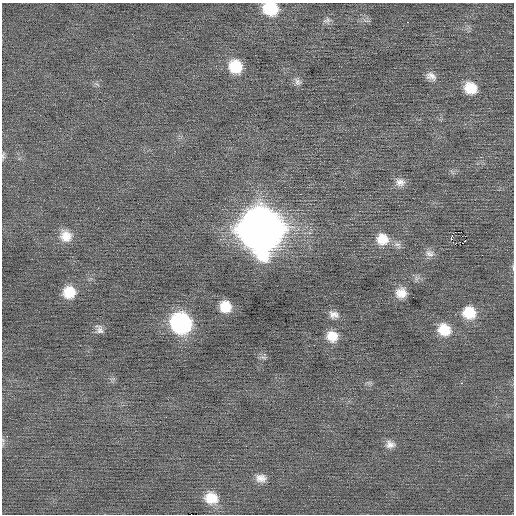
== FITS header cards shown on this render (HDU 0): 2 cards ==
NAXIS1  =                  512 / Axis length
NAXIS2  =                  512 / Axis length

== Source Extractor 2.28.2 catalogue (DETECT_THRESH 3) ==
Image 512 x 512 px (HDU 0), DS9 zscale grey, 1 PNG px = 1 image px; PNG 516 x 516 px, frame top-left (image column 1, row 512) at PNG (2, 3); no overlay
Background 0.00985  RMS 0.71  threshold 2.13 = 3 sigma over >= 5 px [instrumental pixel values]
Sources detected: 32; all 32 listed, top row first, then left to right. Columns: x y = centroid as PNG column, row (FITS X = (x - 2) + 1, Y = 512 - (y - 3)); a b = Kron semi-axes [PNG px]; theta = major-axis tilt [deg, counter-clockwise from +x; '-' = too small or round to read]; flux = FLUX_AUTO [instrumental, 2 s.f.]
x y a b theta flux
270 9 14 12 -16 1900
327 20 11 9 6 200
408 22 3 2 - 220
235 66 14 13 - 1400
431 76 13 9 -26 310
297 82 12 8 -55 210
471 88 13 11 -27 1000
441 121 4 4 - 62
3 155 11 4 82 110
400 182 13 11 -9 350
260 229 20 19 - 130000
66 236 15 14 - 700
451 238 4 2 - 730
382 239 15 14 - 890
465 240 3 2 - 99
397 244 11 6 -5 210
455 244 2 2 - 69
430 253 13 9 -11 270
69 292 13 13 - 990
401 293 11 11 - 560
225 307 11 10 - 920
469 313 13 12 - 1200
334 314 12 9 -17 300
181 323 15 14 - 8800
99 329 13 9 -67 240
444 330 14 12 -29 1100
332 336 13 11 -24 760
264 357 9 4 -9 110
462 383 3 2 - 260
390 444 12 10 -19 300
261 478 13 10 -9 380
211 498 16 13 -16 1000
At the frame edge (FLAGS 8, measured only in part): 2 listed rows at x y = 270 9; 3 155